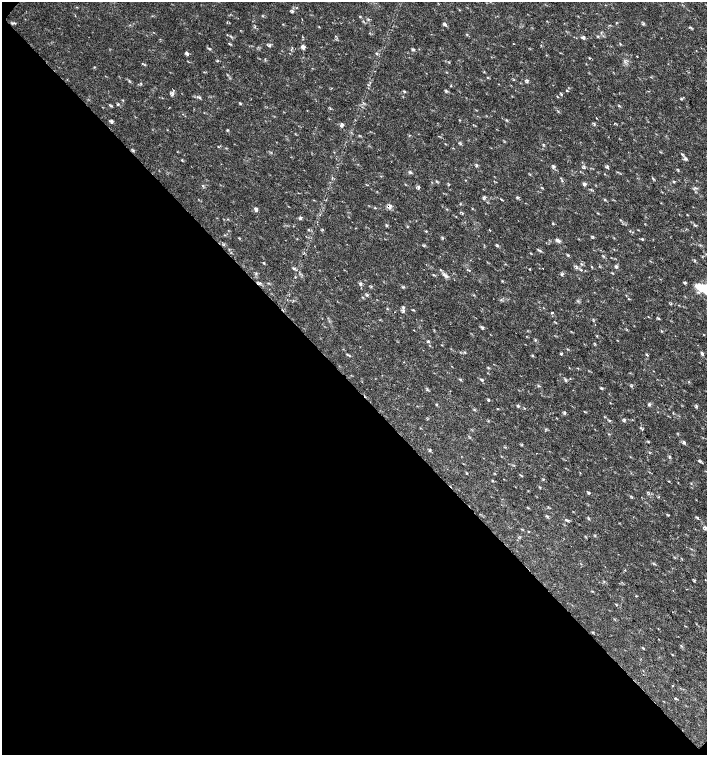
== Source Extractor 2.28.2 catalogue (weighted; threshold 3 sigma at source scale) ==
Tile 9 of 4 x 4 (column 1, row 3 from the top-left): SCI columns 226-1634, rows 1507-3012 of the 6023 x 6029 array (HDU 1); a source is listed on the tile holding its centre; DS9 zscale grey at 2 x 2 block average (1 PNG px = mean of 2 x 2 image px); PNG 709 x 757 px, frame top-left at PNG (2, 2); no overlay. Shown black and unused: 49% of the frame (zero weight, under 2 of 3 exposures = <1% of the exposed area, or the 3 px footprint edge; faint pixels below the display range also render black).
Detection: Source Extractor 2.28.2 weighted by HDU 2 'WHT'; one run over the whole footprint, this tile lists its part. Background 0.0182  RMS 0.003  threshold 0.0136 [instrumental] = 3 sigma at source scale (4.5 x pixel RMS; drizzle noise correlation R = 1.50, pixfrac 1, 0.0396/0.0396 arcsec/px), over >= 5 px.
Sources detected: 132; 1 cosmic-ray / hot-pixel residue — not listed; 1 inside a brighter listed object's ellipse — not listed separately; the other 130 listed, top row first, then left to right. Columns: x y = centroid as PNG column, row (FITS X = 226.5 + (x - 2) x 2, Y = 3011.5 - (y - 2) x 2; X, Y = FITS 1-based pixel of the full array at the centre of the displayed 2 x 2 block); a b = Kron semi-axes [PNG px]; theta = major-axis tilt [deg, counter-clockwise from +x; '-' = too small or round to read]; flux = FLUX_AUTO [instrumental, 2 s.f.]
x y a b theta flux
292 11 6 3 81 1.2
360 16 3 2 - 0.57
368 20 3 3 - 0.67
14 23 4 3 - 0.66
643 24 4 2 - 0.6
445 25 5 4 - 1.3
690 27 5 2 - 0.74
227 35 3 2 - 0.3
598 36 3 2 - 0.55
583 37 5 4 - 1.4
229 44 4 2 - 0.64
513 44 2 2 - 0.72
620 44 3 2 - 0.5
270 45 5 2 - 0.79
303 47 4 4 - 2.6
209 49 3 3 - 0.67
414 49 3 2 - 0.71
187 53 5 2 - 1.4
377 53 4 3 - 0.84
637 56 2 2 - 0.35
590 58 2 2 - 0.48
142 63 2 2 - 0.36
94 67 3 2 - 0.43
487 77 3 2 - 0.41
527 81 5 4 - 1.2
141 83 4 3 - 0.61
566 90 3 2 - 0.5
404 91 3 2 - 0.7
172 94 7 2 71 1.2
561 94 3 2 - 0.46
199 97 4 3 - 0.79
681 99 3 2 - 0.53
118 104 4 2 - 0.57
240 104 5 2 - 0.59
182 114 2 2 - 0.28
459 120 3 2 - 0.36
112 121 6 2 86 0.82
594 124 4 2 - 0.7
342 125 6 4 -90 1.6
543 144 3 3 - 0.55
686 158 5 3 - 1.1
477 166 4 2 - 0.79
553 166 5 4 - 1.4
607 167 5 4 - 1.1
410 172 4 4 - 1
562 181 3 2 - 0.43
674 182 3 2 - 0.52
584 184 4 3 - 1.8
418 187 6 2 82 0.76
591 190 3 3 - 0.65
483 199 3 2 - 0.62
501 200 3 2 - 0.47
605 200 4 2 - 0.58
390 206 7 4 -88 2.5
375 208 2 2 - 0.48
447 209 3 2 - 0.38
256 210 5 4 - 1.8
597 213 3 2 - 0.39
300 218 5 2 - 0.79
387 225 4 2 - 0.5
308 230 4 2 - 0.67
490 230 2 2 - 0.61
426 231 3 2 - 0.42
630 231 3 2 - 0.31
593 237 3 2 - 0.54
642 239 3 3 - 0.58
558 240 7 4 -27 1.7
224 244 3 2 - 0.51
540 251 4 3 - 0.92
581 264 3 2 - 0.54
576 267 6 2 90 0.53
592 267 3 2 - 0.44
616 267 5 3 - 1.1
293 269 4 2 - 0.69
543 269 2 2 - 1.2
433 275 4 2 - 0.62
445 275 9 3 -31 2.3
562 275 5 3 - 0.83
295 277 3 2 - 0.43
260 283 5 3 - 1
685 283 4 3 - 0.84
361 284 5 2 - 0.75
404 287 4 2 - 0.62
706 289 21 8 -17 23
474 295 3 2 - 0.44
628 299 3 2 - 0.37
403 307 4 3 - 1.1
413 310 3 2 - 0.54
394 312 2 2 - 0.23
552 313 2 2 - 2.1
428 341 3 2 - 0.57
441 345 3 2 - 0.34
561 353 3 3 - 0.79
702 353 5 3 - 1.3
646 354 3 2 - 0.68
349 355 5 2 - 0.76
404 362 2 2 - 0.34
460 379 5 2 - 0.65
482 380 4 3 - 0.67
602 388 4 2 - 0.72
488 400 3 3 - 0.86
436 404 3 2 - 0.45
649 405 5 2 - 0.73
518 406 4 2 - 0.59
697 406 3 2 - 0.68
584 411 3 2 - 0.4
565 413 4 2 - 0.75
605 417 3 2 - 0.42
610 420 3 2 - 0.46
624 420 5 3 - 0.91
640 428 3 2 - 0.57
648 442 3 2 - 0.5
684 443 4 3 - 0.95
430 450 4 2 - 0.54
669 457 4 2 - 0.5
700 461 3 2 - 0.63
492 481 3 2 - 0.52
669 481 3 2 - 0.37
678 482 3 2 - 0.27
668 515 3 3 - 0.47
697 517 4 3 - 0.83
589 519 4 3 - 0.65
567 520 4 3 - 0.88
705 528 6 3 -70 1.5
653 563 3 2 - 0.56
705 579 2 2 - 0.65
694 581 4 2 - 0.58
616 604 3 2 - 0.47
673 686 2 2 - 2.7
675 698 3 2 - 0.44
Overlapping masked pixels (flux is a lower limit): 2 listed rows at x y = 390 206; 260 283
Isophote crosses this tile's border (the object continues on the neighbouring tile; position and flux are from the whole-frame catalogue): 1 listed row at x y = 706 289
Diffuse or blended objects may show on this block-average render without a row.